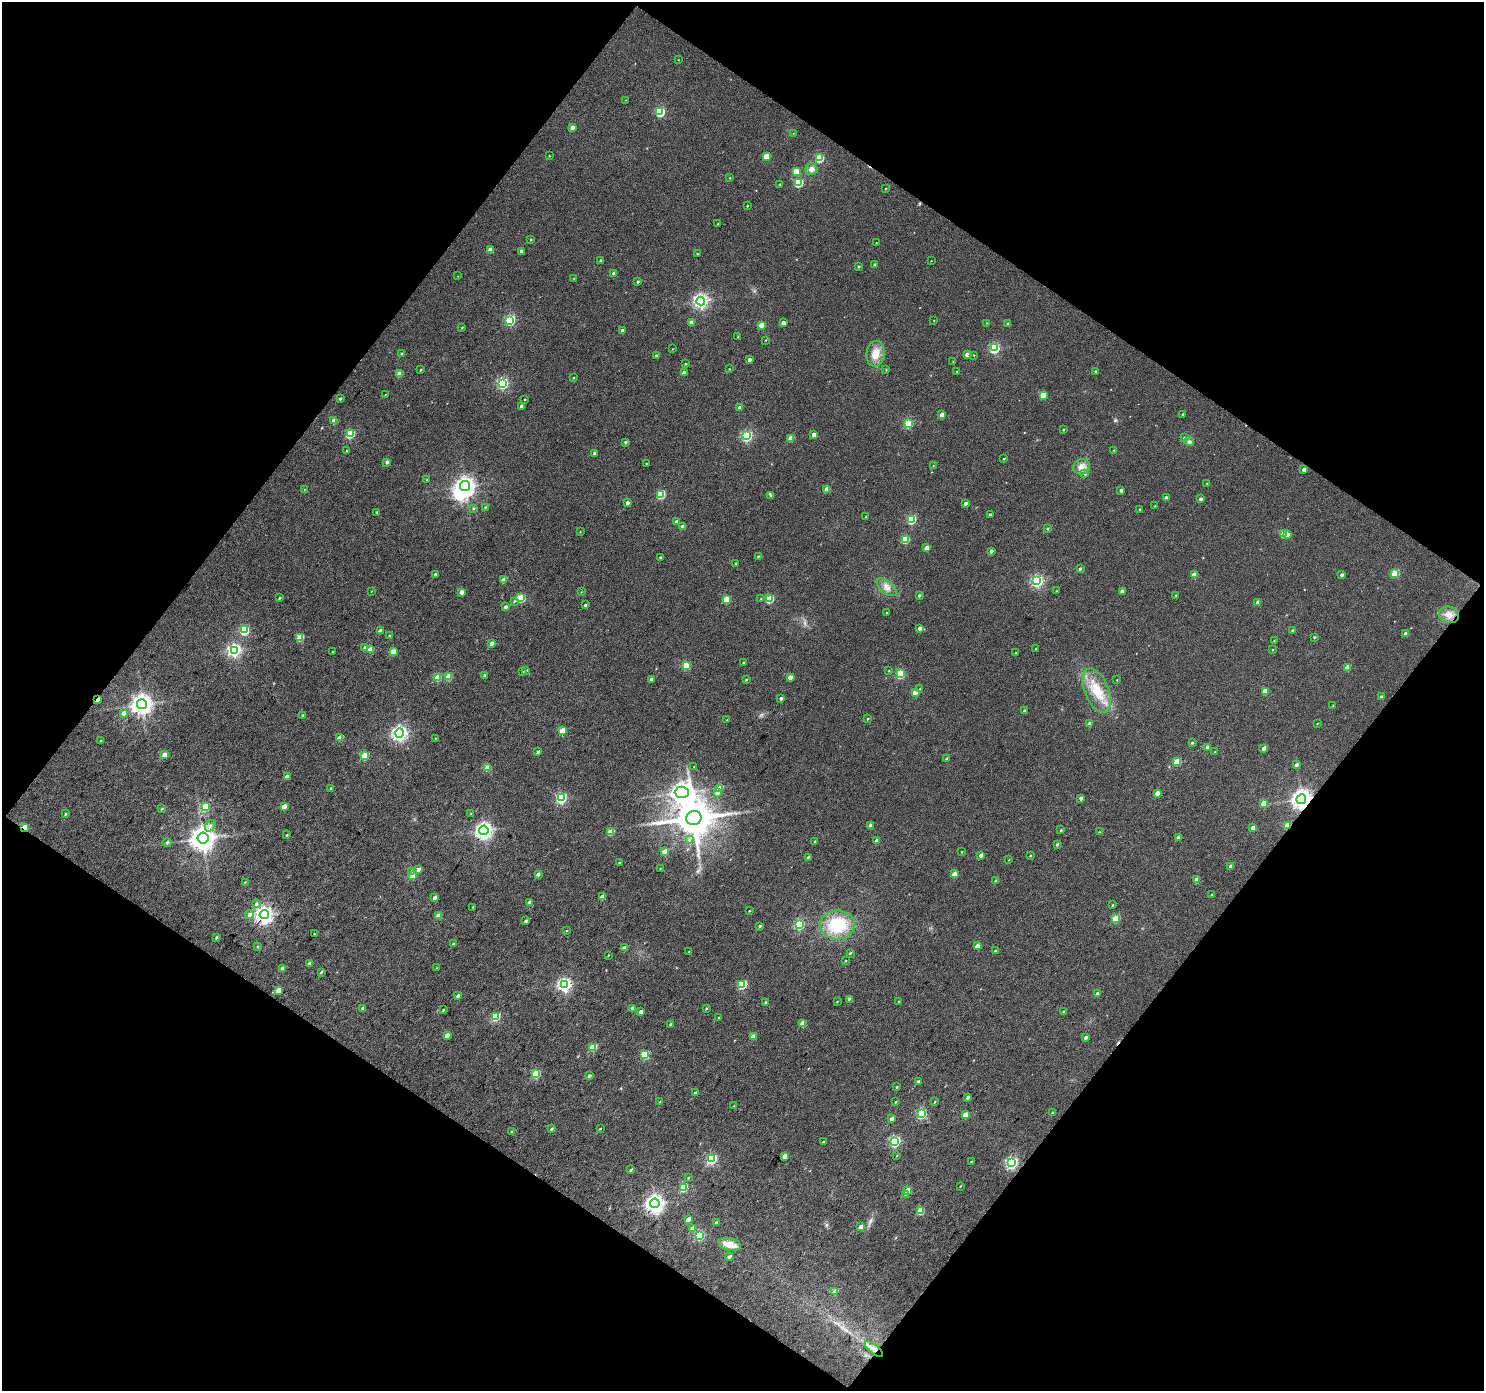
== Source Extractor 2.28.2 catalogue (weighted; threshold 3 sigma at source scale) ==
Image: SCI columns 2-2965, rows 115-2891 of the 2966 x 2987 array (HDU 1 of 3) = the unmasked area's bounding box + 8 px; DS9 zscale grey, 2 x 2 block average (1 PNG px = mean of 2 x 2 image px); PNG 1486 x 1393 px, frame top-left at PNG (2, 2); each listed source drawn as its Kron ellipse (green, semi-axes under 4 px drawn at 4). Shown black and unused: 49% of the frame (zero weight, under 3 of 4 exposures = <1% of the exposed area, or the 3 px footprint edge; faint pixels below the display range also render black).
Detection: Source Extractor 2.28.2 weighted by HDU 2 'WHT'. Background 0.0446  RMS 0.011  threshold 0.0504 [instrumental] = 3 sigma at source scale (4.5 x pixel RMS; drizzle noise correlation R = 1.50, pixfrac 1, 0.0396/0.0396 arcsec/px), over >= 5 px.
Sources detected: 367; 1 inside a brighter object's white glare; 3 cosmic-ray / hot-pixel residue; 1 long thin detection or spike segment (spike, bleed or trail) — neither listed nor drawn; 1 coinciding with a brighter row at this scale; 3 inside a brighter listed object's ellipse — not listed separately; the other 358 listed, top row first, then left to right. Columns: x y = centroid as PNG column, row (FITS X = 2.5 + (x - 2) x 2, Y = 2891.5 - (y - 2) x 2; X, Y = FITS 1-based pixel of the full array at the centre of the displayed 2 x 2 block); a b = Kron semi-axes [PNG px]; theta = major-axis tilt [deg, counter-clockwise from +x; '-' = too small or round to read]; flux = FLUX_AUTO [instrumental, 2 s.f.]
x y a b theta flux
678 60 2 2 - 1
625 100 2 2 - 0.86
660 112 4 3 - 180
572 127 3 3 - 18
793 133 2 2 - 0.82
549 156 2 2 - 1.5
766 156 3 3 - 61
820 158 3 3 - 120
811 169 6 6 - 14
796 171 4 3 - 36
730 178 2 2 - 1.4
798 183 4 3 - 150
780 184 2 2 - 3
886 188 3 2 - 1.6
747 206 2 2 - 2
718 224 2 2 - 1.8
531 240 3 2 - 2.1
876 243 2 2 - 1.2
490 249 3 3 - 13
521 251 3 3 - 8.3
697 254 2 2 - 1.7
601 260 3 2 - 4.6
931 261 3 2 - 0.99
875 264 3 2 - 3
859 266 3 2 - 3.4
614 274 3 3 - 9.3
458 276 3 2 - 1
574 278 3 2 - 1.4
638 282 3 3 - 3.8
701 301 4 4 - 720
510 320 4 3 - 260
934 320 2 2 - 0.94
691 323 3 3 - 21
783 323 3 3 - 19
987 323 3 2 - 1.2
1008 324 3 2 - 4.5
761 325 3 3 - 44
462 328 3 2 - 1.9
623 330 3 2 - 12
738 337 3 2 - 2.9
766 340 2 2 - 1.1
994 348 4 4 - 280
672 349 3 2 - 1.3
402 354 3 3 - 3.6
876 354 13 9 81 37
967 354 3 3 - 17
974 355 2 2 - 1.4
656 356 3 2 - 5.2
749 360 3 2 - 9.7
953 361 2 2 - 0.92
685 364 3 2 - 2.4
729 369 2 2 - 1.4
886 369 3 3 - 2
421 370 3 2 - 2.4
957 371 3 2 - 2.2
1095 371 3 2 - 2.9
684 373 3 2 - 14
399 374 3 3 - 39
574 378 3 2 - 1.8
502 383 4 4 - 360
385 394 2 2 - 1.4
1043 395 3 3 - 65
340 399 3 2 - 3.7
525 399 3 2 - 1.7
522 406 3 2 - 12
740 407 3 2 - 9.7
942 415 3 3 - 21
1183 415 3 2 - 4.9
334 421 3 3 - 33
908 423 4 3 - 150
1064 429 2 2 - 2.4
350 434 3 3 - 160
814 434 3 3 - 17
746 436 4 3 - 310
791 438 3 3 - 38
1184 438 3 3 - 3.1
1189 441 5 4 - 5.9
625 442 3 2 - 4.9
1114 450 3 2 - 1.3
346 451 3 2 - 2
595 453 3 2 - 8.1
1004 459 2 2 - 2.4
387 462 3 3 - 6.4
646 463 2 2 - 1.4
933 466 3 2 - 1.1
1082 467 8 7 - 21
1304 469 3 3 - 13
1085 474 4 3 - 4
427 480 3 3 - 1.6
1207 483 3 2 - 2.1
465 486 5 5 - 1300
304 489 3 2 - 1.8
827 489 3 3 - 32
1121 490 3 3 - 6.6
661 494 3 3 - 130
771 496 3 3 - 4.3
1166 498 3 3 - 7.8
1201 499 3 2 - 7.5
627 503 3 2 - 9.5
965 503 3 2 - 8.8
1155 506 3 3 - 2.3
485 507 3 3 - 2.8
473 508 3 3 - 3.1
1140 510 3 2 - 4.9
376 512 3 2 - 3
990 515 3 2 - 6.2
865 517 3 2 - 1.2
911 519 4 3 - 170
677 521 3 3 - 8.2
683 526 3 3 - 15
1048 528 4 3 - 2.5
580 532 2 2 - 1.5
1284 533 3 3 - 70
1287 534 3 3 - 14
905 539 3 3 - 86
926 548 3 3 - 25
991 551 3 2 - 7.2
758 556 3 2 - 2.2
660 557 2 2 - 3.3
735 563 2 2 - 2.6
1080 569 3 2 - 4.1
1395 573 3 3 - 100
435 574 3 3 - 4.7
1194 575 3 3 - 22
1342 575 3 3 - 5.9
503 580 3 3 - 26
1037 581 4 4 - 400
887 587 12 6 -39 18
371 591 3 2 - 1.2
1057 591 3 2 - 1.1
1122 591 3 2 - 13
462 592 3 3 - 19
581 592 3 2 - 1.4
1175 595 3 2 - 2.4
919 596 3 2 - 5.4
280 598 3 2 - 3
521 598 3 3 - 120
726 599 3 3 - 68
761 599 3 2 - 1.7
769 599 3 3 - 100
514 601 4 3 - 3.4
1258 602 3 3 - 25
585 605 3 2 - 4.2
506 607 3 2 - 7.7
887 612 2 2 - 1.8
1449 615 10 8 -16 23
920 628 3 3 - 14
244 630 4 3 - 210
380 631 3 3 - 11
1293 631 3 2 - 6.7
1405 634 3 3 - 11
389 635 3 3 - 2.5
300 637 3 3 - 71
1314 637 3 2 - 2.4
1274 641 3 2 - 1.4
492 643 3 3 - 11
365 648 3 3 - 10
370 649 3 3 - 39
1036 649 2 2 - 2.2
234 650 4 4 - 560
1272 650 2 2 - 1.3
332 652 3 2 - 1.9
393 652 3 3 - 53
1016 653 3 2 - 1.9
744 663 2 2 - 2.4
686 666 3 3 - 94
1347 667 3 3 - 38
523 671 3 3 - 1.9
526 671 3 2 - 4.1
889 671 3 2 - 1.5
900 674 3 3 - 120
485 675 3 2 - 5.7
448 676 3 3 - 54
790 677 3 3 - 22
437 678 3 3 - 64
651 679 3 2 - 7
746 680 3 2 - 2.5
1117 680 2 2 - 1.4
920 688 4 3 - 2.8
1097 691 24 11 -67 73
1265 691 3 3 - 38
915 693 3 3 - 43
1381 696 3 3 - 3.9
781 698 3 2 - 5.5
98 699 4 2 - 23
142 704 5 5 - 1700
1333 706 3 2 - 2.1
1025 711 3 2 - 7.3
124 713 3 3 - 19
302 715 3 2 - 2.9
867 719 2 2 - 2.2
727 720 3 2 - 2.7
1317 723 3 2 - 1.3
1089 724 3 3 - 12
562 731 3 3 - 52
400 733 5 4 - 790
340 738 3 3 - 35
435 738 2 2 - 1.6
101 741 3 3 - 4.1
1192 743 3 2 - 3.3
1207 747 3 2 - 7.1
1264 748 3 2 - 17
1215 751 3 2 - 1.3
538 752 3 2 - 4.4
165 755 3 3 - 34
365 755 3 3 - 81
947 759 3 2 - 5
1177 762 3 3 - 73
1296 765 3 3 - 6.4
694 766 2 2 - 1.1
487 768 3 3 - 51
287 777 3 3 - 16
331 788 3 2 - 2.7
720 788 3 3 - 45
682 792 7 5 -1 1700
718 792 3 3 - 18
1157 793 3 3 - 21
561 798 4 3 - 270
1081 798 3 3 - 8.1
1301 799 5 4 - 1700
1264 803 3 3 - 33
284 806 3 3 - 26
205 807 3 3 - 120
162 809 4 3 - 2.6
471 813 3 2 - 1.9
66 814 3 2 - 3.2
694 818 7 7 - 9500
870 825 3 2 - 10
1287 825 3 3 - 53
210 826 6 4 52 7.3
25 828 3 2 - 62
1253 828 3 3 - 17
484 830 4 4 - 1000
1061 830 3 2 - 2.6
611 832 3 3 - 79
1099 832 3 2 - 1.9
287 835 3 2 - 2.5
1178 837 3 3 - 7.7
203 838 5 5 - 2900
689 840 3 3 - 3.3
877 841 3 2 - 13
167 842 4 3 - 4.9
815 842 3 2 - 5
1057 844 3 2 - 4
665 851 3 3 - 19
961 852 3 2 - 1.2
981 855 3 3 - 15
1030 855 3 2 - 2.2
808 857 3 2 - 3.8
1009 860 3 2 - 1.4
620 863 3 2 - 5.7
1231 866 3 3 - 12
660 868 2 2 - 1.1
418 869 3 3 - 11
412 872 3 3 - 14
538 874 3 3 - 6.6
954 874 3 3 - 26
412 876 3 3 - 29
1197 880 3 3 - 23
996 881 3 3 - 7.9
245 882 3 2 - 1.8
1212 895 3 2 - 3.3
602 897 3 3 - 26
435 898 3 2 - 11
529 902 3 2 - 5.4
256 904 4 3 - 5.4
1112 905 3 2 - 2.3
473 907 3 2 - 2
749 911 2 2 - 1.5
250 914 4 4 - 8.2
264 915 4 4 - 1200
439 916 3 3 - 30
1116 918 3 3 - 86
526 921 4 3 - 5.9
799 924 4 3 - 220
837 925 17 14 3 130
760 926 3 2 - 3.6
567 931 2 2 - 1.5
314 934 2 2 - 2.1
216 937 3 2 - 4.2
453 944 3 2 - 3.4
258 946 3 2 - 1.9
977 946 3 3 - 18
624 948 3 3 - 14
995 951 3 3 - 2.7
689 952 3 2 - 2.7
850 953 3 2 - 3.2
608 955 3 2 - 1.7
845 961 3 2 - 1.4
310 963 3 3 - 13
283 968 3 3 - 9.7
436 968 3 3 - 2
321 972 3 2 - 3.1
742 984 4 3 - 140
565 985 4 4 - 580
279 990 3 3 - 47
1097 994 3 3 - 11
458 996 3 2 - 6.8
849 999 4 3 - 4.3
899 1001 3 2 - 1.2
766 1002 4 3 - 3.4
837 1002 3 2 - 1.5
363 1008 3 3 - 6.3
632 1008 3 2 - 4.9
706 1008 3 2 - 2.1
443 1010 3 2 - 2.7
641 1012 3 2 - 18
1064 1012 3 2 - 7.1
496 1016 3 3 - 120
719 1018 4 3 - 4.3
803 1023 3 3 - 39
670 1024 3 2 - 4.6
447 1036 3 2 - 22
753 1036 3 3 - 33
1086 1037 3 3 - 5.7
593 1047 3 3 - 81
645 1055 3 3 - 120
536 1074 3 3 - 110
589 1076 3 2 - 7.6
918 1082 4 3 - 6.3
897 1087 3 2 - 2.6
695 1093 3 3 - 5.4
968 1097 4 3 - 6.3
660 1102 4 3 - 3.1
896 1102 3 2 - 2.3
935 1102 3 2 - 1.5
734 1106 3 2 - 1.4
1052 1113 3 2 - 3.5
921 1114 4 3 - 180
965 1115 3 3 - 38
892 1119 3 3 - 8.9
552 1129 3 2 - 3.6
600 1129 3 2 - 2
511 1132 3 3 - 1.9
894 1141 4 3 - 320
823 1142 3 2 - 2.7
785 1156 3 2 - 21
897 1156 3 2 - 1.7
712 1159 4 3 - 220
971 1162 2 2 - 1.9
1012 1163 4 4 - 390
631 1170 4 2 - 4.1
688 1178 3 2 - 2.2
960 1186 3 2 - 1.7
683 1187 3 3 - 110
907 1190 3 3 - 52
905 1195 4 2 - 2.9
655 1203 5 4 - 1300
920 1211 3 3 - 70
688 1220 3 2 - 20
716 1223 3 2 - 5
861 1227 3 3 - 16
693 1228 4 3 - 11
699 1235 4 3 - 190
730 1244 11 6 -13 32
729 1257 4 3 - 6.7
835 1291 3 3 - 30
874 1349 11 4 -40 17
Overlapping masked pixels (flux is a lower limit): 5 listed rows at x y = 98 699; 1301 799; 1287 825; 25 828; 874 1349
Diffuse or blended objects may show on this block-average render without a row.